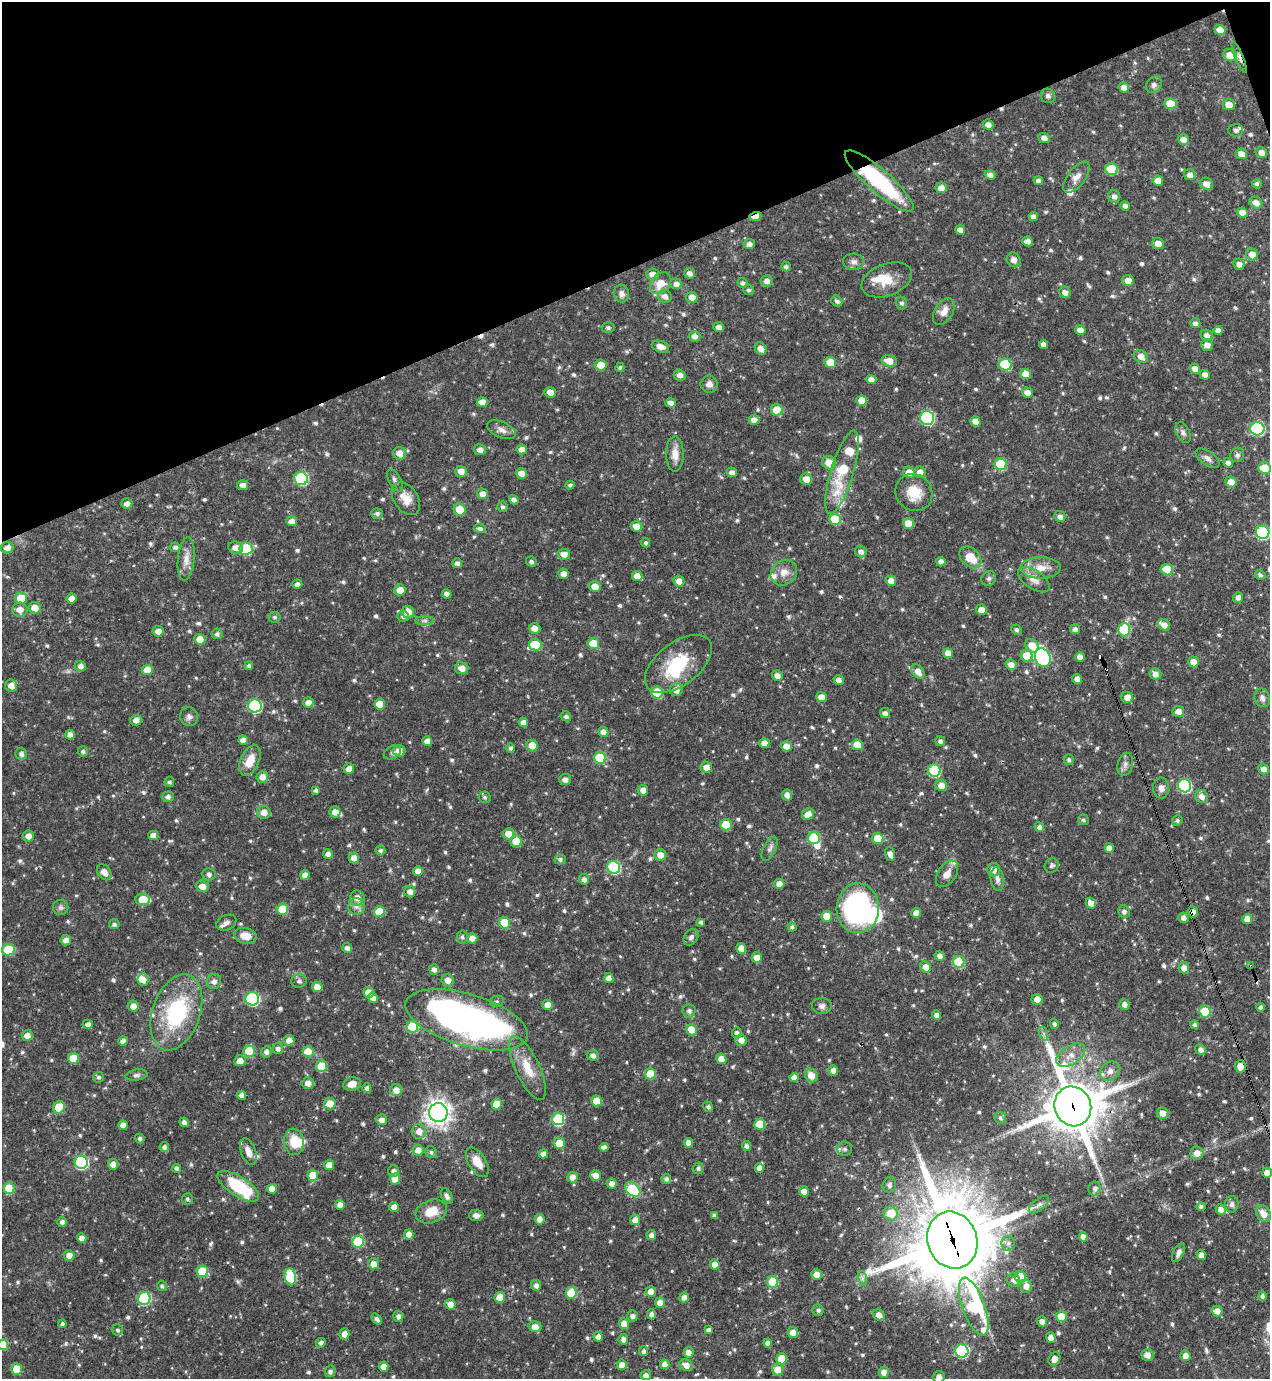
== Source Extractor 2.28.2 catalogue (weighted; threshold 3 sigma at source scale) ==
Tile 3 of 4 x 4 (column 3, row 1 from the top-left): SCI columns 2684-3951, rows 4134-5510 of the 5497 x 5510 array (HDU 1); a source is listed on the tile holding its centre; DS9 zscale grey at full resolution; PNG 1272 x 1381 px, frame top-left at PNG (2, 2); each listed source drawn as its Kron ellipse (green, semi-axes under 4 px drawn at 4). Shown black and unused: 19% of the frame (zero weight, under 3 of 4 exposures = <1% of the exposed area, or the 3 px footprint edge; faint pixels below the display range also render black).
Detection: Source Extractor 2.28.2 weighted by HDU 2 'WHT'; one run over the whole footprint, this tile lists its part. Background 0.0571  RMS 0.0033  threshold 0.0148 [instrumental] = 3 sigma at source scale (4.5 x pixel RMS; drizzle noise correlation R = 1.50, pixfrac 1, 0.05/0.05 arcsec/px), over >= 5 px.
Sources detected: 789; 4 inside a brighter object's white glare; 6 cosmic-ray / hot-pixel residue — neither listed nor drawn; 15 inside a brighter listed object's ellipse — not listed separately; of the other 764, all 500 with FLUX_AUTO >= 0.726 (the completeness limit of this list) listed and drawn (264 fainter detections not listed), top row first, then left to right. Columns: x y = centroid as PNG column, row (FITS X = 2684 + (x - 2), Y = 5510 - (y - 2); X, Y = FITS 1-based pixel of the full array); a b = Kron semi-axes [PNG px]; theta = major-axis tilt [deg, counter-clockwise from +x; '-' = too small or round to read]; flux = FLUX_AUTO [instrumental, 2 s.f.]
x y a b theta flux
1220 30 5 5 - 3.7
1230 55 7 6 - 3.7
1239 57 17 4 -68 1.6
1154 85 9 7 50 1.3
1124 87 5 5 - 2.4
1048 96 7 7 - 1.1
1170 104 6 5 - 7.8
1229 105 6 5 - 3.7
988 125 5 5 - 1.7
1236 130 7 6 - 1.2
1044 138 6 5 - 1.5
1183 140 6 5 - 2.2
1261 152 6 5 - 2.2
1241 154 6 5 - 2.6
1112 169 6 5 - 11
990 175 5 4 - 1.7
1190 175 6 5 - 1.7
1076 177 18 8 53 2.6
879 181 44 11 -41 35
1038 181 5 4 - 1.4
1158 181 5 5 - 2.3
1206 184 7 6 - 2.6
1257 184 5 4 - 0.85
941 188 6 5 - 2.2
1114 196 6 6 - 1.4
1256 203 7 5 -33 2.4
1125 206 5 4 - 1.3
1242 212 5 5 - 2.6
755 216 6 4 21 4.9
1033 217 5 4 - 1.4
960 230 5 4 - 2.3
1027 241 5 4 - 2.2
1158 243 6 5 - 2.9
749 244 5 5 - 1.5
1252 254 6 5 - 2.9
1014 260 7 6 - 1.6
854 262 10 8 -5 1.5
1239 264 6 5 - 1.5
786 267 5 5 - 0.8
689 273 5 5 - 1.5
653 274 6 5 - 2.3
887 280 26 16 21 6.8
1128 280 6 5 - 2.7
767 281 6 5 - 1.9
661 283 12 9 47 4.2
743 283 5 5 - 0.81
676 284 6 5 - 1.8
749 290 5 5 - 0.75
1065 292 6 5 - 2
621 293 9 7 -78 1.7
665 296 7 6 - 1.6
692 297 6 5 - 2.4
837 301 6 5 - 1
901 303 6 5 - 0.84
944 311 15 9 57 2.8
1195 323 5 5 - 1.2
608 327 6 5 - 0.81
719 327 5 5 - 1.6
1080 330 5 5 - 2.2
1218 330 4 4 - 1.3
1207 335 6 5 - 1.5
695 336 6 5 - 1.7
1043 344 4 4 - 1.7
1207 345 6 6 - 2.2
660 347 9 5 -18 2.1
761 349 7 5 -54 2.1
1141 356 7 6 - 2.6
889 361 7 5 -16 3.6
830 362 6 5 - 6.7
600 365 6 5 - 4.1
1005 365 6 6 - 20
620 367 4 4 - 0.77
1195 369 5 5 - 2.3
1026 374 5 5 - 3.6
680 375 6 5 - 1.9
1205 375 5 4 - 2.1
871 379 5 4 - 2.2
709 384 8 8 - 1.7
550 392 6 5 - 2.3
1027 392 5 5 - 2.3
862 401 5 5 - 4.4
482 402 5 5 - 3
670 403 5 4 - 1.8
777 410 6 5 - 6.9
927 418 7 7 - 36
754 420 5 5 - 2.1
975 421 5 5 - 2.2
1257 429 7 6 - 34
501 430 15 8 -23 2
1183 432 11 6 -64 1.2
522 449 5 5 - 2.2
480 450 6 5 - 2
399 453 6 6 - 3
675 454 18 8 -90 3.7
1237 455 7 6 - 0.87
1207 458 14 7 -36 1.6
829 463 7 6 - 4.7
1228 463 5 4 - 1.3
1001 464 6 5 - 15
1265 468 6 6 - 6.1
461 471 6 5 - 2.7
732 472 5 5 - 1.7
842 472 43 11 73 18
909 472 6 5 - 3.1
920 472 6 5 - 2.3
521 473 5 5 - 2.5
301 479 7 6 - 33
806 479 6 5 - 3.3
395 480 12 6 -63 1.2
1231 482 6 5 - 2.4
243 485 5 5 - 1.8
570 485 4 4 - 0.73
914 493 19 17 -47 7.3
482 494 5 5 - 2
406 499 18 12 -56 4.1
514 500 5 4 - 1.4
127 504 6 5 - 1.5
502 507 5 5 - 0.84
460 510 6 6 - 6.2
377 514 6 5 - 0.98
1060 517 6 5 - 1.5
835 519 6 5 - 10
292 521 5 5 - 2.3
908 523 5 5 - 5.1
636 526 6 5 - 3.1
480 528 6 4 -3 1.1
1263 532 7 6 - 36
646 543 4 4 - 0.77
175 547 5 4 - 0.96
7 548 6 5 - 2
236 548 7 6 - 2.7
246 549 6 6 - 19
861 552 6 5 - 1.5
564 554 6 5 - 2.5
970 557 12 9 -44 6
186 559 22 8 84 3.3
531 562 5 5 - 0.81
941 562 4 4 - 1.5
457 563 5 5 - 1.2
1041 568 20 11 0 4.8
1167 570 6 5 - 11
784 573 14 12 40 3.4
563 574 5 5 - 2.4
1260 575 5 4 - 0.79
637 576 5 5 - 3.1
989 578 8 7 - 0.91
1034 580 18 9 -34 3
679 581 6 5 - 2.3
891 581 5 5 - 2.9
297 584 5 4 - 1.4
595 586 6 5 - 3.6
400 590 5 5 - 3.8
447 594 5 4 - 1.4
1238 597 5 5 - 1.4
21 598 6 6 - 7.5
72 598 5 5 - 2.4
35 608 6 6 - 3.5
20 609 8 7 - 2.9
981 610 5 5 - 2.8
408 612 6 6 - 3.1
403 616 5 5 - 1.1
275 617 6 5 - 0.75
425 621 9 4 0 0.94
1164 625 6 5 - 2.3
534 628 6 5 - 2.2
1075 629 5 5 - 1.3
1124 629 7 6 - 15
1016 630 5 5 - 0.8
158 631 5 5 - 2.3
217 634 5 5 - 0.91
200 639 5 5 - 4.2
593 643 6 5 - 7.5
535 645 6 5 - 9.5
1032 646 7 6 - 5.2
948 653 5 5 - 2.9
1027 656 6 5 - 6.5
1080 657 5 4 - 2
1043 658 9 7 -64 44
1193 662 5 5 - 3.1
678 664 39 21 37 18
1011 665 5 5 - 2.3
80 666 5 5 - 1.6
249 666 4 4 - 0.91
462 668 6 6 - 2.8
147 670 5 5 - 4.8
918 671 8 5 -53 2.8
1155 674 6 5 - 1.7
777 676 5 5 - 2
1077 679 5 4 - 2.4
839 680 5 4 - 1.8
11 686 6 6 - 2.5
676 690 6 6 - 2.5
657 693 6 5 - 11
821 697 5 5 - 2.3
1127 697 6 5 - 3
1262 698 9 7 -69 1.6
308 702 5 5 - 2
380 704 5 5 - 5.9
255 706 7 6 - 34
1178 711 6 5 - 2.2
885 713 5 5 - 1.3
566 716 5 5 - 0.94
189 717 9 9 - 1.4
136 720 6 5 - 2.2
523 722 5 4 - 1.9
603 732 5 4 - 2.2
70 735 5 4 - 1.6
243 740 5 4 - 2.2
427 741 5 4 - 2.3
940 741 5 5 - 1
764 743 5 5 - 2.5
857 745 5 5 - 6.2
532 746 6 5 - 4.3
786 746 5 5 - 2.6
511 748 5 4 - 0.87
83 751 5 5 - 0.79
399 751 6 6 - 2.4
393 752 9 6 30 0.94
21 754 6 6 - 1.3
600 758 6 6 - 16
1069 760 5 5 - 0.81
250 761 16 9 66 5.5
1125 764 11 7 76 1.5
706 767 6 5 - 2.8
349 769 5 5 - 2.4
1263 769 6 5 - 1.9
934 770 6 6 - 20
262 777 6 6 - 2.5
565 779 6 5 - 1.6
169 782 5 5 - 0.77
941 785 6 5 - 2.7
1185 786 7 6 - 37
1161 788 10 8 -87 1.6
316 790 4 4 - 0.84
643 790 5 5 - 2.3
787 795 5 5 - 2.2
168 797 5 5 - 1.2
485 797 6 6 - 0.8
1202 797 7 6 - 1.9
264 812 7 6 - 3.1
335 812 6 5 - 2.4
808 814 6 5 - 2.8
1083 820 5 5 - 0.73
1177 820 5 5 - 0.74
726 825 5 5 - 9.5
1039 827 5 4 - 1.2
508 834 6 5 - 3.8
153 835 5 4 - 2.2
28 836 6 5 - 2.1
814 838 6 6 - 18
878 838 5 5 - 6.9
516 841 6 6 - 4.8
1109 848 5 4 - 1.8
770 849 13 6 64 1.3
380 850 5 5 - 0.78
328 854 5 5 - 1.5
890 854 7 4 -72 1.7
660 855 6 5 - 3.1
354 858 5 5 - 2.4
560 859 5 5 - 0.91
1052 866 7 6 - 0.96
614 867 6 6 - 31
993 870 6 6 - 2.6
418 871 5 5 - 2.3
104 872 9 6 -53 2.5
209 874 7 6 - 0.99
947 874 15 9 56 2.6
305 875 5 4 - 2.2
584 879 5 5 - 1.3
997 879 12 6 -83 1.5
779 884 5 5 - 2.6
202 886 6 5 - 2.9
410 892 6 5 - 1.9
357 898 7 7 - 2.5
143 899 7 5 -5 7.3
1091 903 5 5 - 2.4
61 907 8 7 - 0.99
356 907 8 8 - 1.5
858 908 25 21 88 63
282 909 6 5 - 8
379 912 5 5 - 7.2
1124 912 6 5 - 1.2
1193 912 5 5 - 2.2
916 913 5 4 - 2.3
827 916 5 5 - 4.9
1183 918 5 5 - 1.5
1247 919 5 5 - 2.7
701 922 4 4 - 0.94
226 923 10 7 24 1.4
504 923 5 5 - 9.3
114 924 5 5 - 0.83
792 927 5 4 - 0.74
245 936 11 8 -11 4.5
462 937 6 5 - 0.82
691 937 9 6 58 1.2
472 938 5 5 - 2.4
66 940 5 5 - 2.3
347 948 5 5 - 1.4
741 948 5 5 - 2.5
8 950 6 5 - 13
940 956 5 5 - 1.6
757 958 5 5 - 2.5
959 962 6 5 - 17
1251 966 4 3 - 1
926 967 6 5 - 2.6
1184 968 5 5 - 2.3
434 969 5 5 - 1.4
609 978 5 4 - 1.9
143 980 6 5 - 2.3
448 980 6 6 - 2.3
214 981 7 7 - 1.7
299 981 8 6 12 0.9
317 987 5 5 - 2.8
368 992 5 5 - 2.9
373 998 5 5 - 1.9
252 999 7 6 - 38
1037 999 5 5 - 2.5
497 1001 7 5 13 0.76
1124 1004 5 5 - 1.7
548 1005 5 5 - 3.3
133 1006 5 5 - 2.3
822 1006 10 8 3 1.3
1261 1007 4 4 - 0.97
689 1011 6 6 - 1.3
1205 1011 6 5 - 15
176 1012 39 24 71 32
937 1015 5 4 - 2.1
467 1020 63 26 -16 160
88 1024 5 4 - 1.4
1054 1024 5 4 - 0.86
1195 1025 4 4 - 0.87
412 1027 6 6 - 17
692 1030 5 5 - 6.5
737 1033 5 5 - 0.99
1044 1034 7 4 -71 0.77
27 1035 5 5 - 2.3
289 1040 5 5 - 2.5
741 1040 5 5 - 2.2
123 1041 5 4 - 1.9
278 1049 5 5 - 1.2
1200 1049 6 5 - 1.6
249 1051 5 5 - 12
266 1052 6 5 - 1.2
308 1052 5 5 - 6.5
593 1055 6 5 - 1.2
1071 1055 16 9 33 3.6
73 1058 5 5 - 7
721 1059 5 5 - 2.8
240 1061 6 5 - 2.4
321 1066 6 5 - 10
1240 1066 6 5 - 3.4
528 1068 34 12 -65 6.8
833 1070 5 5 - 1.9
1110 1071 11 9 37 2.3
650 1074 5 5 - 7.3
136 1075 11 5 9 0.96
811 1075 7 6 - 3.5
99 1077 5 5 - 0.8
794 1077 4 4 - 2.1
308 1083 6 5 - 2.2
352 1084 9 6 15 2.7
367 1088 5 4 - 1.2
396 1090 6 6 - 2.9
242 1095 4 4 - 1.8
597 1101 5 5 - 5.7
330 1104 6 6 - 4.4
497 1104 5 5 - 6.1
1073 1106 20 18 -67 1700
59 1107 6 5 - 6.9
708 1107 5 4 - 0.86
438 1113 9 9 - 270
1162 1113 6 5 - 2.4
1000 1118 6 6 - 0.76
558 1119 6 6 - 25
382 1120 5 5 - 1.9
184 1122 5 4 - 1.3
760 1124 5 5 - 8.2
123 1125 5 4 - 2
419 1131 7 7 - 2.9
140 1138 5 4 - 0.8
294 1142 13 9 -83 6.1
559 1143 5 5 - 6.3
688 1143 5 4 - 2.3
746 1146 5 4 - 0.93
164 1147 5 4 - 1
604 1147 4 4 - 1.3
845 1149 7 7 - 1.1
418 1150 5 5 - 2.4
248 1152 14 7 -69 3.1
431 1152 6 5 - 0.85
1197 1153 6 6 - 2.7
543 1154 4 4 - 1.9
81 1162 6 6 - 40
477 1162 16 8 -58 4.5
113 1164 5 5 - 2.3
329 1165 5 5 - 3.3
177 1168 4 4 - 0.93
698 1168 6 5 - 0.89
759 1168 5 4 - 2.2
394 1171 6 5 - 1.3
1267 1173 5 4 - 2.5
313 1175 5 5 - 6.1
596 1175 5 5 - 2.9
572 1177 5 5 - 2.6
395 1179 5 5 - 5.4
666 1179 5 5 - 0.93
612 1184 5 5 - 1.9
889 1185 7 6 - 1.3
238 1186 24 9 -32 20
9 1188 6 5 - 9.6
1095 1188 7 6 - 1.1
272 1189 5 5 - 3.3
633 1189 9 6 -41 22
804 1191 5 5 - 2.3
447 1196 8 5 -62 1.1
187 1199 5 5 - 0.75
1232 1204 8 6 82 1.2
340 1205 5 4 - 2.2
1039 1205 12 5 37 1.3
1201 1206 4 4 - 0.93
394 1207 5 5 - 2.6
1221 1209 5 4 - 2.1
431 1212 16 11 19 5.4
891 1213 7 7 - 6.7
1263 1214 9 6 -56 2.7
476 1215 7 5 0 1.4
714 1215 4 3 - 0.9
539 1219 5 5 - 2.3
635 1220 5 5 - 2.3
62 1222 5 5 - 0.99
409 1234 5 4 - 2.7
651 1235 5 5 - 1.5
1083 1237 5 4 - 2
82 1238 5 4 - 2.1
952 1240 29 25 -69 3200
358 1242 6 6 - 16
1008 1243 7 7 - 1.2
1178 1253 10 5 62 1.3
69 1255 5 5 - 2.2
1201 1255 5 4 - 2.1
373 1264 5 5 - 2.6
715 1264 5 5 - 2.5
202 1271 6 5 - 12
816 1274 5 5 - 2.7
290 1277 8 5 -81 17
1020 1277 6 5 - 10
862 1278 7 4 -73 0.78
1013 1280 7 6 - 1.4
773 1282 6 5 - 13
536 1285 5 5 - 1.4
162 1286 5 4 - 0.73
1026 1286 7 6 - 2.3
651 1291 5 5 - 2.4
571 1293 6 5 - 11
1262 1296 5 4 - 1.1
500 1297 5 5 - 5.5
684 1297 5 5 - 2.1
144 1298 6 6 - 24
660 1303 5 5 - 3.1
450 1304 5 5 - 2.7
974 1307 30 11 -70 38
818 1310 6 5 - 0.85
1217 1311 5 5 - 2.7
651 1314 5 4 - 1.3
879 1315 6 5 - 2.6
398 1316 5 5 - 1.1
632 1316 5 5 - 1.4
1061 1317 5 5 - 6.3
377 1319 6 4 -55 1
1042 1321 5 5 - 1.8
62 1324 4 4 - 0.9
624 1324 5 5 - 3.3
535 1327 6 5 - 2.7
117 1330 5 5 - 0.73
709 1330 4 4 - 1.3
793 1332 5 5 - 2.6
344 1334 5 5 - 2.5
598 1337 5 4 - 2.2
1051 1338 5 4 - 2.5
623 1339 5 5 - 1.5
321 1343 5 4 - 1
768 1343 4 4 - 1.5
3 1345 5 5 - 7
644 1351 5 4 - 0.87
962 1351 6 6 - 41
688 1352 5 5 - 2.1
1147 1355 6 6 - 2.5
1185 1356 5 5 - 2.3
782 1359 5 5 - 7.1
1054 1359 7 5 62 2.1
665 1364 5 4 - 2.1
622 1365 5 5 - 2.5
686 1365 7 5 -29 2.3
384 1367 5 5 - 2.6
16 1369 5 5 - 6.1
778 1370 6 5 - 4.4
330 1371 6 5 - 1
884 1372 5 5 - 2.5
646 1375 5 5 - 1.4
939 1377 6 5 - 2
Overlapping masked pixels (flux is a lower limit): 9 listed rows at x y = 1239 57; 879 181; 755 216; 1193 912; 1251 966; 467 1020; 1240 1066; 1073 1106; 952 1240
Isophote crosses this tile's border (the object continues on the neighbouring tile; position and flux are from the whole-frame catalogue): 4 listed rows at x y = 1263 532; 1267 1173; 3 1345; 939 1377